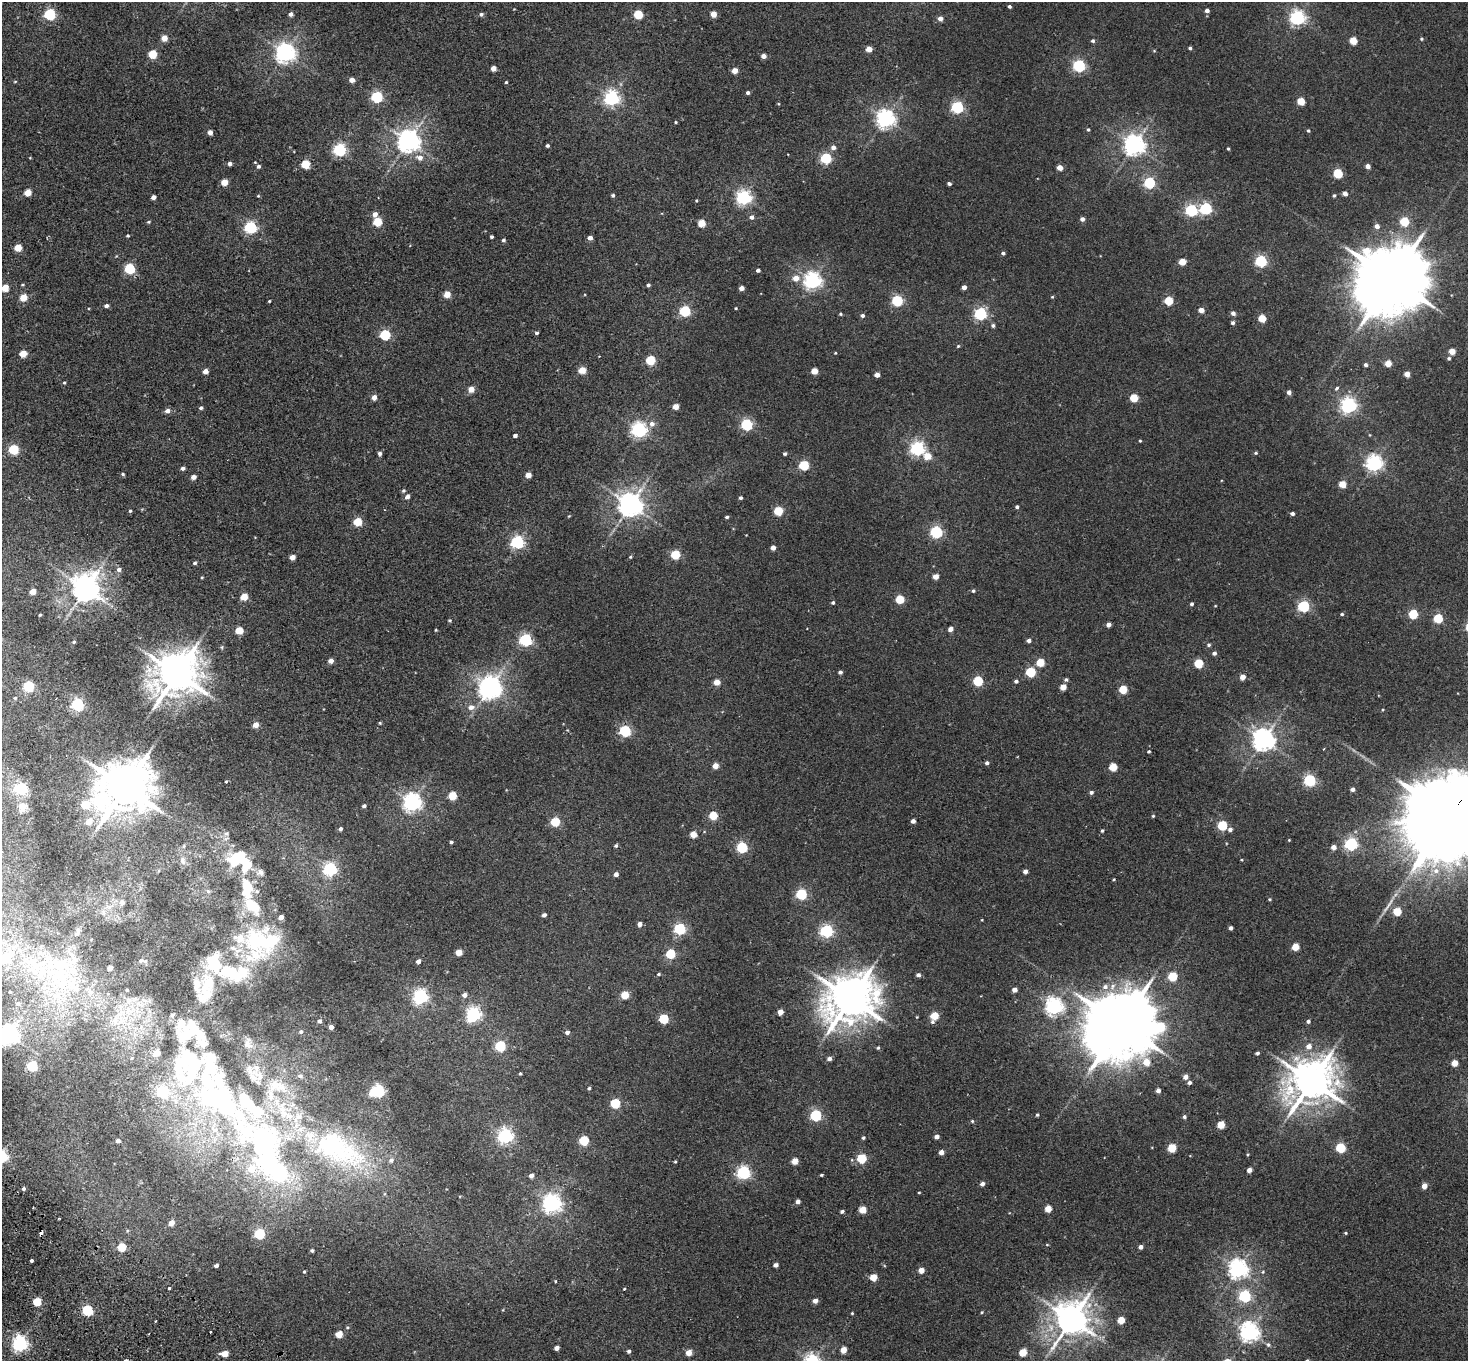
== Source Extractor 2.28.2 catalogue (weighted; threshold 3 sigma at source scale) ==
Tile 7 of 4 x 4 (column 3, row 2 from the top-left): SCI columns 2971-4436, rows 2921-4279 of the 5943 x 5978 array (HDU 1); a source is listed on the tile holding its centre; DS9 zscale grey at full resolution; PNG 1470 x 1363 px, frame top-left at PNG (2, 2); no overlay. Shown black and unused: <1% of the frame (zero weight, under 2 of 3 exposures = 3% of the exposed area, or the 3 px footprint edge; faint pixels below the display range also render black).
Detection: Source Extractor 2.28.2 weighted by HDU 2 'WHT'; one run over the whole footprint, this tile lists its part. Background 0.0289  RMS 0.0064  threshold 0.0289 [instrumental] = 3 sigma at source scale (4.5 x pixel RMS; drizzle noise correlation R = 1.50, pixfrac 1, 0.05/0.05 arcsec/px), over >= 5 px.
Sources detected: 430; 8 inside a brighter object's white glare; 2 cosmic-ray / hot-pixel residue — not listed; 28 inside a brighter listed object's ellipse — not listed separately; the other 392 listed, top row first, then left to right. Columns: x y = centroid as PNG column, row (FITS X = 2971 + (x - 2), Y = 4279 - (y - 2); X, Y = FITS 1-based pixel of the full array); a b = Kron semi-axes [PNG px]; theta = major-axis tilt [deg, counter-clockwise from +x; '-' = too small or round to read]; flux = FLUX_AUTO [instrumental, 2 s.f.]
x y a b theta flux
1009 6 4 3 - 1.3
1207 11 4 4 - 2.5
50 14 5 5 - 72
291 14 4 4 - 2.5
481 14 5 5 - 1.4
638 14 5 5 - 31
713 14 4 4 - 7.8
1297 17 6 6 - 170
940 18 4 4 - 4
164 38 4 4 - 8.2
1421 39 4 3 - 0.78
1353 40 5 4 - 15
1093 41 4 4 - 1.3
1190 48 3 3 - 1.2
869 49 4 4 - 7.8
1154 51 5 3 - 0.52
285 53 7 6 - 350
152 54 5 5 - 22
763 56 4 4 - 4.2
1079 65 5 5 - 94
493 68 4 4 - 5.2
735 70 4 4 - 7.6
352 80 4 4 - 4.5
15 81 5 3 - 0.48
506 82 4 3 - 0.69
748 93 4 4 - 1.4
377 97 5 5 - 74
611 98 6 6 - 180
1301 101 5 4 - 17
957 107 5 5 - 92
885 119 6 6 - 290
675 122 4 3 - 0.61
1088 130 3 3 - 0.9
1308 131 4 3 - 0.81
210 132 4 4 - 3.8
408 141 7 7 - 510
1134 145 7 7 - 410
547 146 3 3 - 1.3
833 147 5 5 - 3
1228 149 4 3 - 0.71
340 150 6 5 - 110
420 158 8 6 -15 4
826 158 5 5 - 64
230 164 4 4 - 2.1
305 164 5 5 - 24
258 166 5 4 - 1.5
1368 166 4 4 - 3.9
1060 167 4 4 - 7.4
1338 173 5 5 - 32
224 182 5 4 - 10
1149 183 5 5 - 74
949 184 4 3 - 1.4
28 193 5 4 - 11
1345 194 4 4 - 3.3
613 195 4 4 - 1.1
258 196 4 4 - 0.55
1334 196 4 4 - 0.93
153 197 4 4 - 3
744 197 6 6 - 160
696 200 3 2 - 0.57
1206 208 5 5 - 78
1191 210 5 5 - 86
375 214 5 5 - 3.8
751 217 5 4 - 2.4
1082 219 4 4 - 2.6
1404 221 5 5 - 29
149 222 5 4 - 0.68
377 222 5 5 - 26
702 223 5 4 - 17
1377 226 5 4 - 3.5
250 227 5 5 - 95
128 236 3 3 - 0.79
492 237 3 3 - 1
590 238 4 4 - 3.8
503 240 4 4 - 1.3
18 248 5 4 - 15
1003 253 4 3 - 1.5
1261 261 5 5 - 78
1182 262 5 4 - 13
129 268 5 5 - 49
758 270 4 3 - 1.8
796 278 5 5 - 7.2
1392 279 21 17 44 6700
812 280 6 6 - 240
648 285 4 3 - 1.3
964 287 4 4 - 3.3
5 288 5 4 - 16
741 288 4 4 - 4.3
447 294 4 4 - 9.8
23 297 5 4 - 14
1052 297 4 4 - 0.57
269 301 3 3 - 0.62
897 301 5 5 - 63
1169 301 5 5 - 22
106 306 5 4 - 1.7
736 308 3 2 - 0.63
1201 310 4 4 - 6
685 311 5 5 - 63
1233 313 5 4 - 2.6
840 314 4 3 - 0.79
980 314 5 5 - 100
862 316 5 4 - 1.6
1262 318 5 4 - 18
1233 323 4 4 - 1.6
993 325 4 4 - 1.4
536 333 4 4 - 1.4
385 335 5 5 - 50
958 346 5 4 - 0.62
1452 351 4 4 - 10
835 353 3 3 - 0.47
23 354 5 4 - 14
1449 358 5 4 - 1.1
650 360 5 5 - 31
1388 364 4 4 - 11
1366 365 4 4 - 1.6
582 370 5 4 - 14
205 371 4 4 - 4
814 371 4 4 - 10
1407 374 4 4 - 6.1
877 375 4 4 - 4.3
64 382 4 4 - 0.72
1337 388 5 3 - 0.86
471 389 5 4 - 6.9
1289 392 4 4 - 2.8
374 397 4 4 - 4.5
1134 398 5 5 - 19
1348 405 6 6 - 200
676 407 4 4 - 7
201 408 4 4 - 1.2
167 411 5 5 - 3.5
652 424 7 6 - 3.2
746 424 5 5 - 79
639 430 6 6 - 190
515 436 4 3 - 1.8
1140 441 4 3 - 0.66
917 448 6 5 - 150
13 449 5 5 - 43
380 453 4 4 - 1.6
1256 453 5 4 - 0.81
785 454 4 3 - 1.1
927 456 6 5 - 10
1374 463 6 6 - 210
804 465 5 5 - 41
183 468 4 4 - 1.8
123 474 5 4 - 0.84
528 475 4 4 - 6.6
193 477 4 4 - 3.5
1342 484 4 4 - 14
403 490 5 4 - 1
407 497 5 4 - 2.8
740 498 3 3 - 1.2
630 505 7 7 - 620
1017 507 4 4 - 1.3
130 511 4 3 - 0.82
778 511 5 5 - 28
1292 513 4 3 - 1.7
569 516 4 3 - 0.49
727 517 4 3 - 1
358 522 5 5 - 22
936 532 5 5 - 87
517 542 6 5 - 110
773 548 4 4 - 3.5
675 555 5 5 - 30
292 557 4 4 - 5.2
630 557 4 3 - 0.65
195 563 4 4 - 1.1
119 569 5 5 - 2.2
202 577 3 3 - 0.62
936 577 4 4 - 6.1
85 588 8 8 - 850
33 591 5 4 - 7
973 591 4 3 - 0.91
244 597 5 4 - 12
900 599 5 5 - 25
833 603 4 4 - 1.1
1192 604 3 3 - 1.2
1215 606 4 2 - 0.42
1303 606 5 5 - 76
1342 614 4 3 - 0.83
1413 614 5 5 - 32
40 615 3 2 - 0.71
1438 618 5 5 - 30
450 620 4 4 - 0.76
1108 625 4 4 - 3
950 629 4 4 - 3.9
239 630 5 4 - 16
436 630 3 3 - 0.52
525 640 6 5 - 100
1029 641 4 4 - 2
74 642 3 3 - 0.93
1209 645 5 5 - 1.2
222 647 6 3 72 0.73
1214 653 4 4 - 1.8
331 661 4 4 - 4.1
1040 662 5 5 - 18
1199 663 5 5 - 26
840 672 4 3 - 1.8
1030 672 5 5 - 39
177 674 13 11 40 2100
1242 677 4 4 - 5.3
1066 680 5 5 - 1.3
978 681 5 5 - 38
1016 681 4 3 - 1.5
717 682 4 4 - 7.6
490 686 7 6 - 300
29 687 5 5 - 52
1063 687 4 4 - 7.8
1123 689 5 5 - 20
15 698 4 4 - 0.65
77 704 6 5 - 97
471 707 7 6 - 3.6
1382 710 4 3 - 0.5
380 723 4 3 - 0.63
255 725 5 4 - 6
625 731 5 5 - 75
1263 740 7 7 - 470
1149 751 4 3 - 0.76
987 763 4 4 - 1.6
715 766 4 4 - 6.5
1113 767 5 5 - 19
1310 780 5 5 - 84
226 781 3 2 - 0.7
125 787 18 13 28 3000
21 788 6 5 - 74
1352 789 4 4 - 2.4
1091 792 4 4 - 1.6
452 796 5 5 - 20
412 802 6 6 - 280
364 806 4 3 - 1.6
23 807 15 14 - 6.8
713 815 5 5 - 17
1449 815 28 19 50 16000
1153 816 4 3 - 0.66
89 821 6 5 - 8.4
913 821 4 4 - 2.8
555 822 5 5 - 30
1222 825 5 5 - 39
341 829 4 4 - 1.4
1230 829 5 5 - 2
1102 831 4 3 - 0.8
226 833 6 5 - 1.3
693 834 5 5 - 8.3
1289 840 3 3 - 0.44
451 842 3 3 - 1.1
1351 844 5 5 - 110
616 846 4 4 - 1.1
742 847 5 5 - 58
1333 847 4 4 - 4.2
237 858 24 17 24 28
1241 860 4 2 - 0.48
183 861 12 8 -83 2.9
330 869 6 5 - 120
1025 871 4 4 - 2.8
1436 871 9 8 - 4.2
260 872 10 9 - 3.2
616 874 4 4 - 2.8
1114 879 4 3 - 0.59
247 886 23 12 -68 15
208 891 6 5 - 1.1
801 894 5 5 - 59
1270 899 4 3 - 0.68
122 902 8 7 - 2.8
110 906 7 4 19 1.9
1397 911 5 5 - 19
103 913 8 6 -84 2
544 915 4 4 - 2.1
639 924 4 4 - 3.1
1231 928 4 3 - 1.9
680 929 5 5 - 73
826 931 6 5 - 110
258 941 56 39 85 67
1295 947 5 4 - 14
459 952 4 4 - 9.5
670 954 5 5 - 36
5 958 9 8 - 44
141 961 6 6 - 1.3
418 961 4 4 - 2.9
659 974 4 3 - 0.84
918 975 4 4 - 1.9
1172 976 5 5 - 32
61 979 66 53 83 120
1105 987 8 7 - 3.2
206 989 49 19 76 23
127 990 3 2 - 0.49
1014 990 4 4 - 4.6
464 995 5 5 - 3.1
625 995 5 4 - 17
420 996 6 6 - 160
850 999 15 13 29 2400
1054 1006 6 6 - 240
128 1011 15 4 85 3.8
780 1012 4 4 - 6.1
473 1014 6 6 - 160
934 1016 5 5 - 18
917 1017 3 3 - 0.41
663 1019 5 5 - 35
121 1021 10 9 - 5.9
319 1021 4 4 - 1.9
1308 1021 4 4 - 1.5
932 1022 6 5 - 1.2
1121 1024 21 18 30 6300
331 1027 4 4 - 3.1
301 1032 5 5 - 1.1
567 1032 4 4 - 2.2
9 1035 7 7 - 370
248 1044 13 9 -60 3.1
500 1046 5 5 - 54
1309 1046 6 6 - 4.1
878 1048 5 4 - 0.76
1257 1053 3 3 - 1.3
829 1059 5 4 - 2.3
1146 1062 5 5 - 10
1454 1063 4 4 - 8.8
32 1066 5 5 - 48
520 1074 3 3 - 0.65
300 1076 6 5 - 1.5
1185 1077 4 4 - 3.9
1311 1081 13 12 - 2000
1189 1083 4 4 - 1.9
277 1086 33 14 -18 17
589 1088 4 3 - 0.96
1158 1090 4 4 - 2.8
378 1091 7 5 17 120
218 1098 103 51 -47 180
615 1103 5 5 - 40
816 1115 5 5 - 73
1037 1115 4 3 - 0.85
1184 1117 4 4 - 1.4
972 1121 4 4 - 0.73
1221 1125 5 5 - 15
505 1136 6 6 - 160
937 1136 4 4 - 3.1
863 1138 4 3 - 1.1
584 1140 5 5 - 39
118 1141 4 4 - 2.2
332 1146 41 16 -28 150
1172 1148 5 5 - 24
1340 1148 5 5 - 37
941 1152 4 4 - 4.5
861 1158 5 5 - 33
391 1160 7 6 - 2.1
795 1161 5 4 - 9.3
675 1162 3 3 - 0.66
1249 1170 4 4 - 3.4
743 1172 6 5 - 120
821 1175 3 3 - 0.77
531 1176 4 4 - 3.2
982 1184 4 4 - 2.6
1424 1186 5 4 - 5
23 1189 4 4 - 1.3
919 1192 3 2 - 0.5
798 1201 4 4 - 2.8
552 1203 7 6 - 280
1048 1209 4 4 - 12
862 1210 5 4 - 12
842 1211 4 3 - 1.4
171 1223 5 4 - 5.9
1346 1233 4 4 - 0.6
259 1234 5 5 - 54
122 1247 5 5 - 20
1141 1247 4 4 - 2.6
312 1250 3 3 - 1.1
31 1261 3 3 - 3.9
216 1265 4 3 - 2.2
775 1265 4 4 - 2.7
1238 1269 7 6 - 320
921 1270 4 4 - 7.1
304 1272 4 3 - 0.7
873 1277 5 4 - 12
169 1288 3 3 - 2.4
624 1289 3 3 - 0.49
1245 1296 5 5 - 92
815 1301 4 4 - 3.9
37 1302 5 5 - 23
87 1310 5 5 - 60
982 1312 4 3 - 0.57
852 1313 4 3 - 0.62
1071 1319 10 9 - 1300
1121 1320 5 4 - 12
156 1321 2 2 - 0.7
347 1327 5 4 - 0.79
211 1332 3 2 - 1.1
1249 1332 7 7 - 330
339 1334 5 4 - 12
20 1343 7 6 - 190
1268 1345 6 6 - 1.5
556 1348 4 4 - 3.6
843 1350 4 4 - 8.3
629 1351 4 4 - 1.4
1023 1352 5 4 - 18
689 1353 4 4 - 8
225 1354 5 4 - 9.4
Overlapping masked pixels (flux is a lower limit): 1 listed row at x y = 1449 815
Isophote crosses this tile's border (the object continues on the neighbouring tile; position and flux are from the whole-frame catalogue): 4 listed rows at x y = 5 288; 1449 815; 5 958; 9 1035